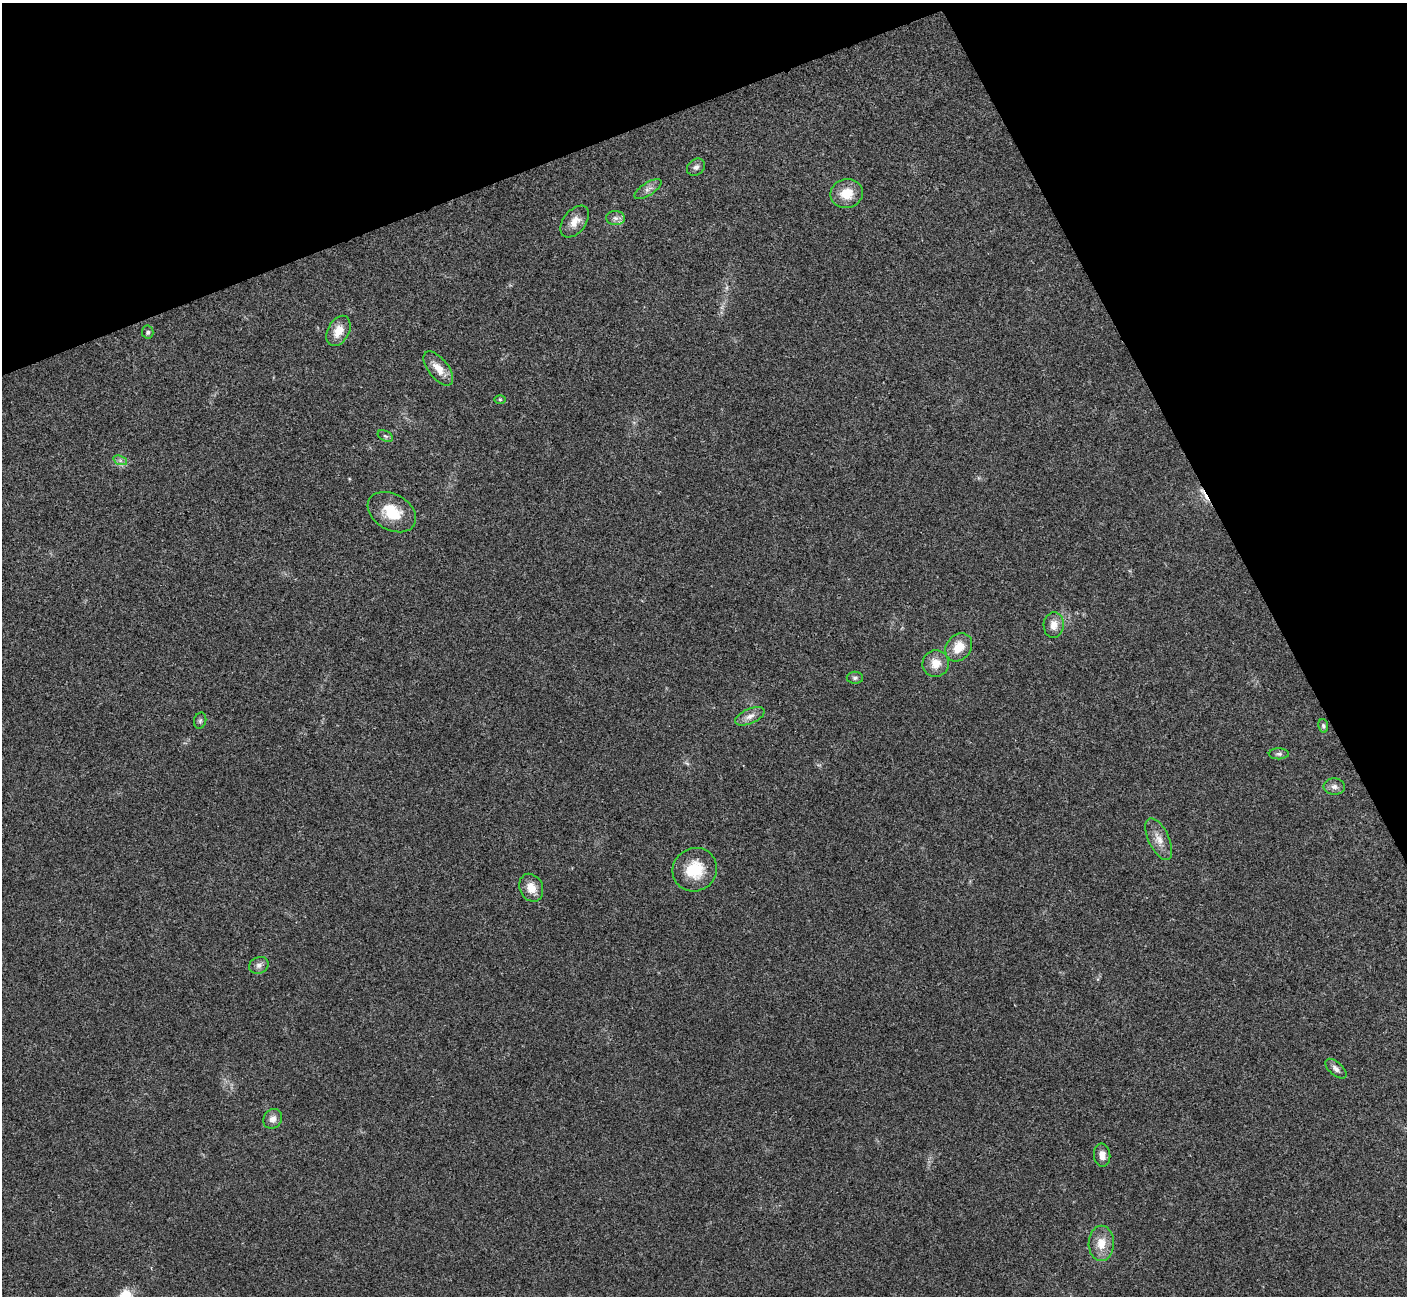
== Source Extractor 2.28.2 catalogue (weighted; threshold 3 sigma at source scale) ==
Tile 3 of 4 x 4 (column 3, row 1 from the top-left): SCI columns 2814-4218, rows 4037-5330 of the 5629 x 5617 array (HDU 1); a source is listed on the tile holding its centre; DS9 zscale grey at full resolution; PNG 1409 x 1298 px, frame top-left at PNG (2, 3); each listed source drawn as its Kron ellipse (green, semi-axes under 4 px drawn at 4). Shown black and unused: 21% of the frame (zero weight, under 3 of 4 exposures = <1% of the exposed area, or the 3 px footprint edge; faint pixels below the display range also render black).
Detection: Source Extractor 2.28.2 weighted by HDU 2 'WHT'; one run over the whole footprint, this tile lists its part. Background 0.022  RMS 0.0041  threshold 0.0183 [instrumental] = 3 sigma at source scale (4.5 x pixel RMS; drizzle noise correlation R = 1.50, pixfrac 1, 0.05/0.05 arcsec/px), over >= 5 px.
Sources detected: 30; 1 cosmic-ray / hot-pixel residue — neither listed nor drawn; the other 29 listed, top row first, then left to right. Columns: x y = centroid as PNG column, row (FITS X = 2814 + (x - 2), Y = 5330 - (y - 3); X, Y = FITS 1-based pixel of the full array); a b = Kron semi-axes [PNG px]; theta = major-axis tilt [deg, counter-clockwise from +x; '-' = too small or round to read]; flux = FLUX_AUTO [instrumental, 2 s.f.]
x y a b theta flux
696 167 10 7 38 1.6
648 189 15 6 33 2.1
847 193 16 14 12 7.8
616 218 9 7 -2 1.8
575 222 18 11 53 4.4
338 331 16 10 62 5.6
148 332 6 5 - 1
438 368 20 10 -52 5.2
500 399 6 4 0 0.49
385 436 8 5 -25 0.95
120 460 7 4 -19 1
392 512 26 18 -30 12
1054 625 13 10 84 4.1
959 647 15 12 53 7.2
936 663 13 13 - 5.4
855 678 8 6 0 1
750 716 16 7 24 2.8
200 721 8 6 74 0.9
1323 726 7 5 -80 0.84
1279 754 10 5 1 1.1
1334 787 10 8 -4 1.9
1159 839 22 10 -65 4.7
695 870 23 21 36 13
531 888 14 11 -64 4.8
259 965 10 8 22 1.8
1336 1069 13 6 -41 1.8
273 1119 10 9 - 2.5
1102 1155 11 8 -84 2.9
1101 1243 18 12 89 6.5